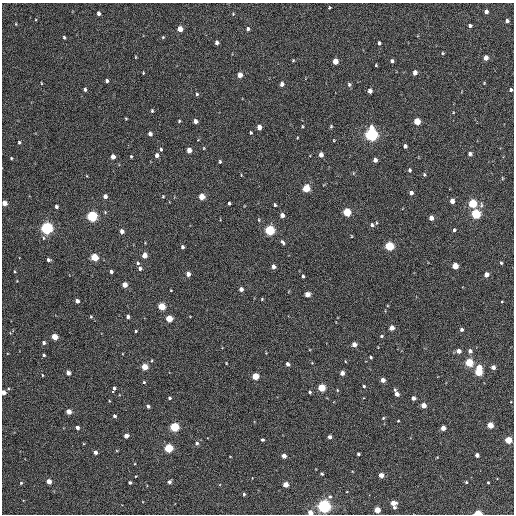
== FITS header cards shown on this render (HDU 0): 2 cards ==
NAXIS1  =                  512 / Axis length
NAXIS2  =                  512 / Axis length

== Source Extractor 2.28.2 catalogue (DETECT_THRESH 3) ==
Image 512 x 512 px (HDU 0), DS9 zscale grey, 1 PNG px = 1 image px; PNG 516 x 516 px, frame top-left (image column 1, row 512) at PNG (2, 3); no overlay
Background 226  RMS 15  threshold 44.3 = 3 sigma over >= 5 px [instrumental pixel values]
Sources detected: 181; all 181 listed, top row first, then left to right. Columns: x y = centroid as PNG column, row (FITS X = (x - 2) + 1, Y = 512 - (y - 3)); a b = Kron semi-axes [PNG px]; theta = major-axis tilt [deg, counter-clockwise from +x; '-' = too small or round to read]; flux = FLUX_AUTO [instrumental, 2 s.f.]
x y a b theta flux
329 7 3 3 - 980
486 11 4 4 - 3600
98 13 4 3 - 2800
233 14 4 3 - 770
507 21 4 3 - 2800
16 24 4 3 - 900
470 26 4 3 - 2300
180 29 4 4 - 11000
248 29 5 4 - 2200
64 37 4 3 - 1300
163 37 4 4 - 1100
217 43 4 4 - 3400
379 43 4 3 - 2000
442 53 4 4 - 1100
136 57 4 3 - 790
486 58 4 4 - 8200
293 60 3 3 - 940
335 61 5 4 - 14000
392 61 4 3 - 2000
376 65 3 3 - 840
415 72 4 4 - 5900
143 73 3 3 - 820
240 75 4 4 - 9300
107 81 4 3 - 2300
41 83 3 2 - 670
484 83 4 3 - 700
282 84 4 4 - 4500
349 84 6 5 - 1900
85 89 4 3 - 2100
511 90 4 3 - 1800
370 91 4 4 - 5400
197 94 4 4 - 1400
152 111 4 3 - 1200
126 118 4 3 - 780
179 121 3 3 - 1100
195 121 4 4 - 5300
417 121 5 4 - 23000
302 126 4 2 - 850
331 126 4 3 - 1200
259 127 4 4 - 8200
251 133 3 3 - 1100
150 134 4 4 - 4100
371 135 6 5 - 290000
334 140 3 2 - 840
19 142 4 3 - 1300
405 146 4 4 - 3100
204 148 4 3 - 730
161 149 5 4 - 1300
189 150 4 4 - 9100
470 154 5 4 - 3400
157 155 5 4 - 4400
321 155 4 4 - 6400
113 157 4 4 - 7600
131 157 3 3 - 1000
11 158 3 3 - 1000
375 160 4 4 - 4800
220 161 4 3 - 1400
409 170 5 4 - 1800
424 175 5 4 - 1200
502 178 5 3 - 810
306 188 5 4 - 32000
411 193 5 4 - 3200
105 196 4 4 - 4300
163 196 3 3 - 910
202 197 5 4 - 19000
452 201 4 4 - 7400
4 203 4 4 - 10000
229 203 3 3 - 1500
472 203 5 4 - 58000
275 205 5 4 - 1300
481 205 8 5 83 2500
56 207 4 4 - 2400
347 212 5 4 - 48000
476 214 5 5 - 79000
282 215 4 4 - 5200
92 216 5 5 - 130000
431 218 4 4 - 6800
372 225 6 5 - 2400
46 228 5 5 - 220000
269 230 5 5 - 96000
454 230 4 3 - 1600
122 231 4 4 - 4700
351 236 4 2 - 620
283 242 7 4 -56 1900
389 246 5 4 - 72000
182 247 4 3 - 2300
144 255 4 4 - 11000
94 257 5 4 - 36000
48 260 4 4 - 2600
138 263 5 4 - 1600
501 263 4 3 - 1300
455 266 4 4 - 19000
273 267 4 4 - 5200
140 268 5 4 - 2600
111 271 4 3 - 2500
188 274 4 4 - 6300
486 274 4 4 - 6500
303 276 4 3 - 1500
125 285 4 4 - 9200
241 289 4 4 - 4200
171 290 3 2 - 570
307 294 4 4 - 9500
262 299 4 3 - 880
77 301 4 4 - 4200
502 301 3 2 - 700
161 306 4 4 - 38000
128 316 4 4 - 3000
91 317 4 3 - 990
169 318 4 4 - 27000
392 328 4 4 - 9300
462 330 4 4 - 2400
136 331 3 3 - 960
381 336 4 3 - 1400
54 337 4 4 - 18000
44 343 4 4 - 2600
354 344 4 4 - 8600
459 351 4 4 - 6300
470 351 4 4 - 3800
44 355 4 3 - 1500
370 357 4 3 - 1600
469 362 4 4 - 52000
226 363 4 2 - 670
288 364 4 4 - 3500
144 367 4 4 - 19000
493 367 4 4 - 5700
479 368 4 4 - 17000
478 372 5 4 - 42000
68 373 4 4 - 5900
342 373 4 4 - 6600
42 375 4 2 - 780
255 376 4 4 - 27000
383 380 4 4 - 6900
144 382 4 3 - 1100
364 386 4 3 - 1400
114 388 4 3 - 2100
321 388 4 4 - 41000
337 390 5 3 - 860
4 392 4 4 - 7100
113 392 3 2 - 2900
309 392 4 3 - 1600
397 394 5 4 - 6300
169 398 3 3 - 1800
413 398 4 4 - 4900
109 401 4 3 - 690
423 405 4 4 - 11000
148 406 4 4 - 2200
69 412 4 4 - 11000
114 416 3 3 - 2400
383 418 4 3 - 1000
398 421 3 2 - 760
490 425 4 4 - 19000
77 427 4 3 - 4000
174 427 5 4 - 80000
443 428 4 4 - 7900
126 436 4 4 - 6100
330 437 4 3 - 3700
262 440 3 3 - 1600
508 440 4 4 - 27000
197 443 5 4 - 2700
168 448 4 4 - 59000
95 452 4 3 - 4700
358 454 3 3 - 1700
477 455 4 4 - 5200
284 456 4 4 - 7500
322 474 3 3 - 1500
381 475 4 4 - 8300
49 481 4 4 - 10000
169 482 4 4 - 2600
466 482 3 3 - 1200
488 482 3 2 - 880
21 483 4 4 - 1200
130 483 3 3 - 1700
285 484 4 4 - 12000
244 494 4 3 - 1400
330 497 6 5 - 2300
393 503 4 4 - 11000
324 506 5 5 - 330000
394 508 4 4 - 2000
377 510 4 4 - 18000
310 512 4 4 - 8900
478 513 4 3 - 38000
At the frame edge (FLAGS 8, measured only in part): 4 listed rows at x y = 4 203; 4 392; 310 512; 478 513